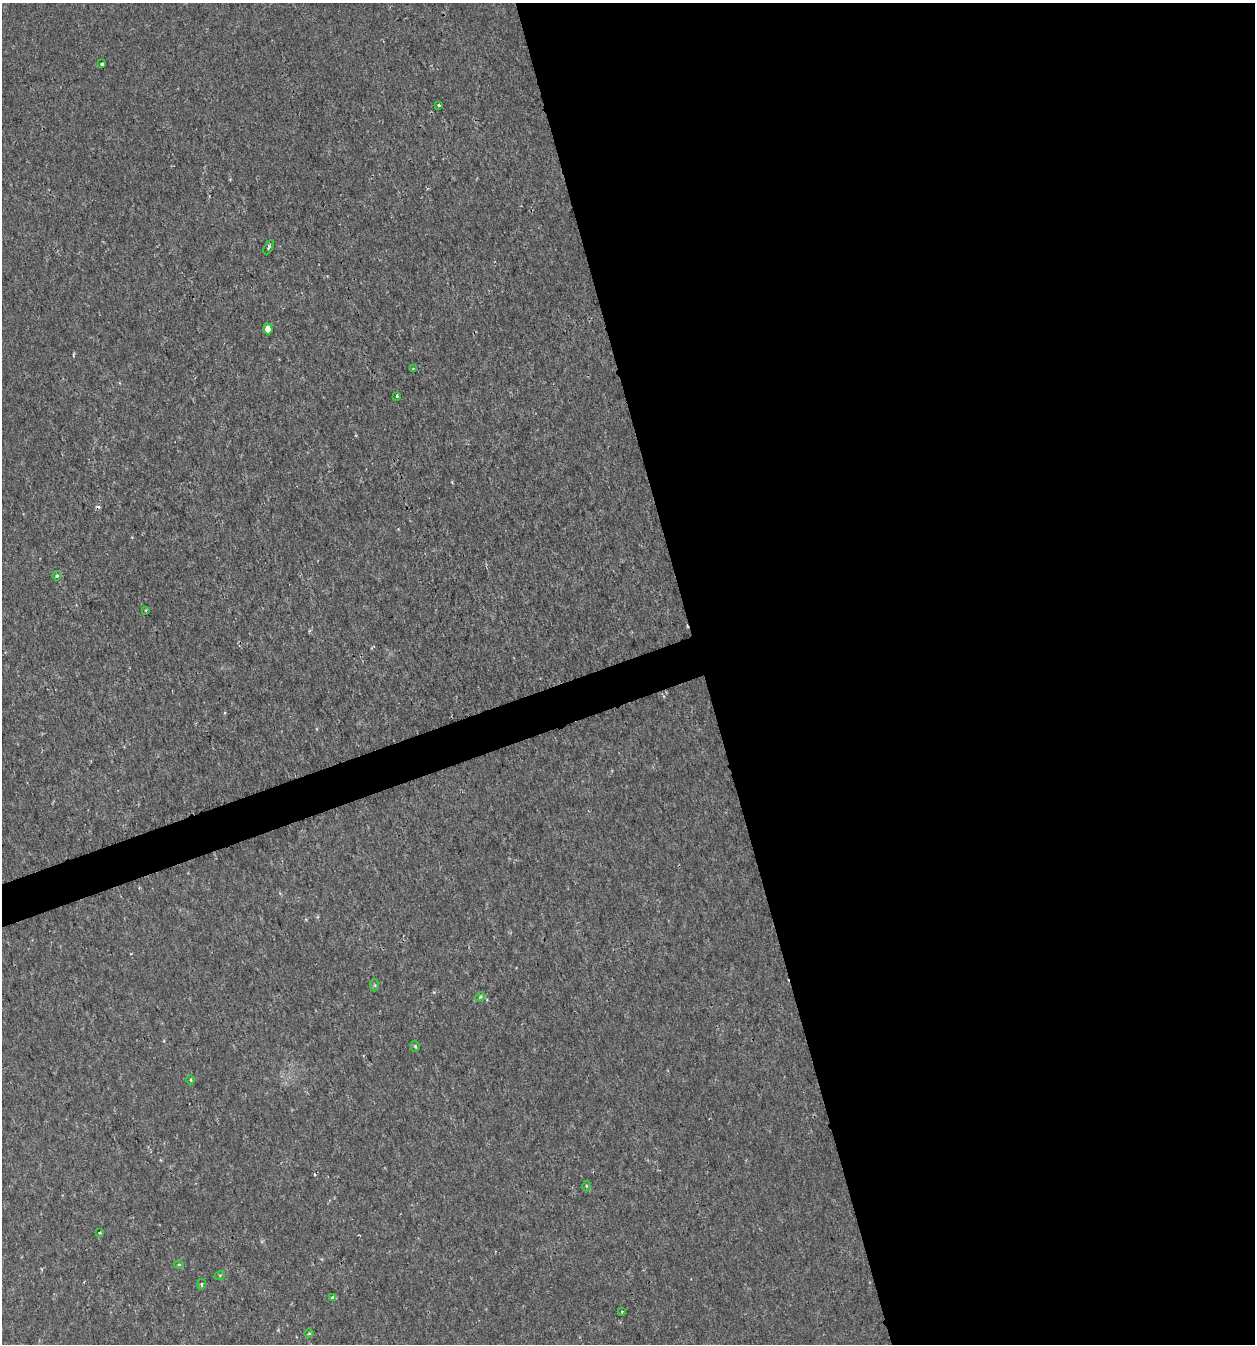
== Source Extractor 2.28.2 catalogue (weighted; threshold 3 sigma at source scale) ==
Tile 8 of 4 x 4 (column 4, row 2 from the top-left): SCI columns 3823-5075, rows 2686-4027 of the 5191 x 5369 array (HDU 1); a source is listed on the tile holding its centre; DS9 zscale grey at full resolution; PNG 1257 x 1346 px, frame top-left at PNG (2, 3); each listed source drawn as its Kron ellipse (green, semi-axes under 4 px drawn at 4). Shown black and unused: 46% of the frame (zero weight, under 2 of 3 exposures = <1% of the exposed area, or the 3 px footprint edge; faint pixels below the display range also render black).
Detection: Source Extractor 2.28.2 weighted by HDU 2 'WHT'; one run over the whole footprint, this tile lists its part. Background 0.00191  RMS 0.0017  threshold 0.00744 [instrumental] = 3 sigma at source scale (4.5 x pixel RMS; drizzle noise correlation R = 1.50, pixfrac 1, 0.0396/0.0396 arcsec/px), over >= 5 px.
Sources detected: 23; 3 cosmic-ray / hot-pixel residue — neither listed nor drawn; the other 20 listed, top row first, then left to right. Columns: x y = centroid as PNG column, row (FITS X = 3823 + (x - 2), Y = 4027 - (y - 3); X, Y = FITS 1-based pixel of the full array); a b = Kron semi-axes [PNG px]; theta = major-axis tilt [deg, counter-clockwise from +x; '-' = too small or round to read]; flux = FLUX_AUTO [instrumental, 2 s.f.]
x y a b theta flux
102 64 3 3 - 1.3
439 105 3 3 - 0.4
269 247 8 3 62 0.25
268 329 5 4 - 1.8
413 369 3 3 - 0.23
397 396 4 3 - 0.28
57 576 4 4 - 0.38
146 610 3 2 - 0.22
375 985 6 4 -88 0.22
480 997 5 4 - 0.21
415 1046 5 4 - 0.23
190 1080 4 3 - 0.15
586 1186 5 3 - 0.17
100 1233 4 3 - 0.18
179 1264 5 3 - 0.15
220 1275 5 3 - 0.16
201 1284 5 3 - 0.19
333 1298 4 4 - 0.68
622 1312 3 2 - 0.2
309 1334 5 3 - 0.16